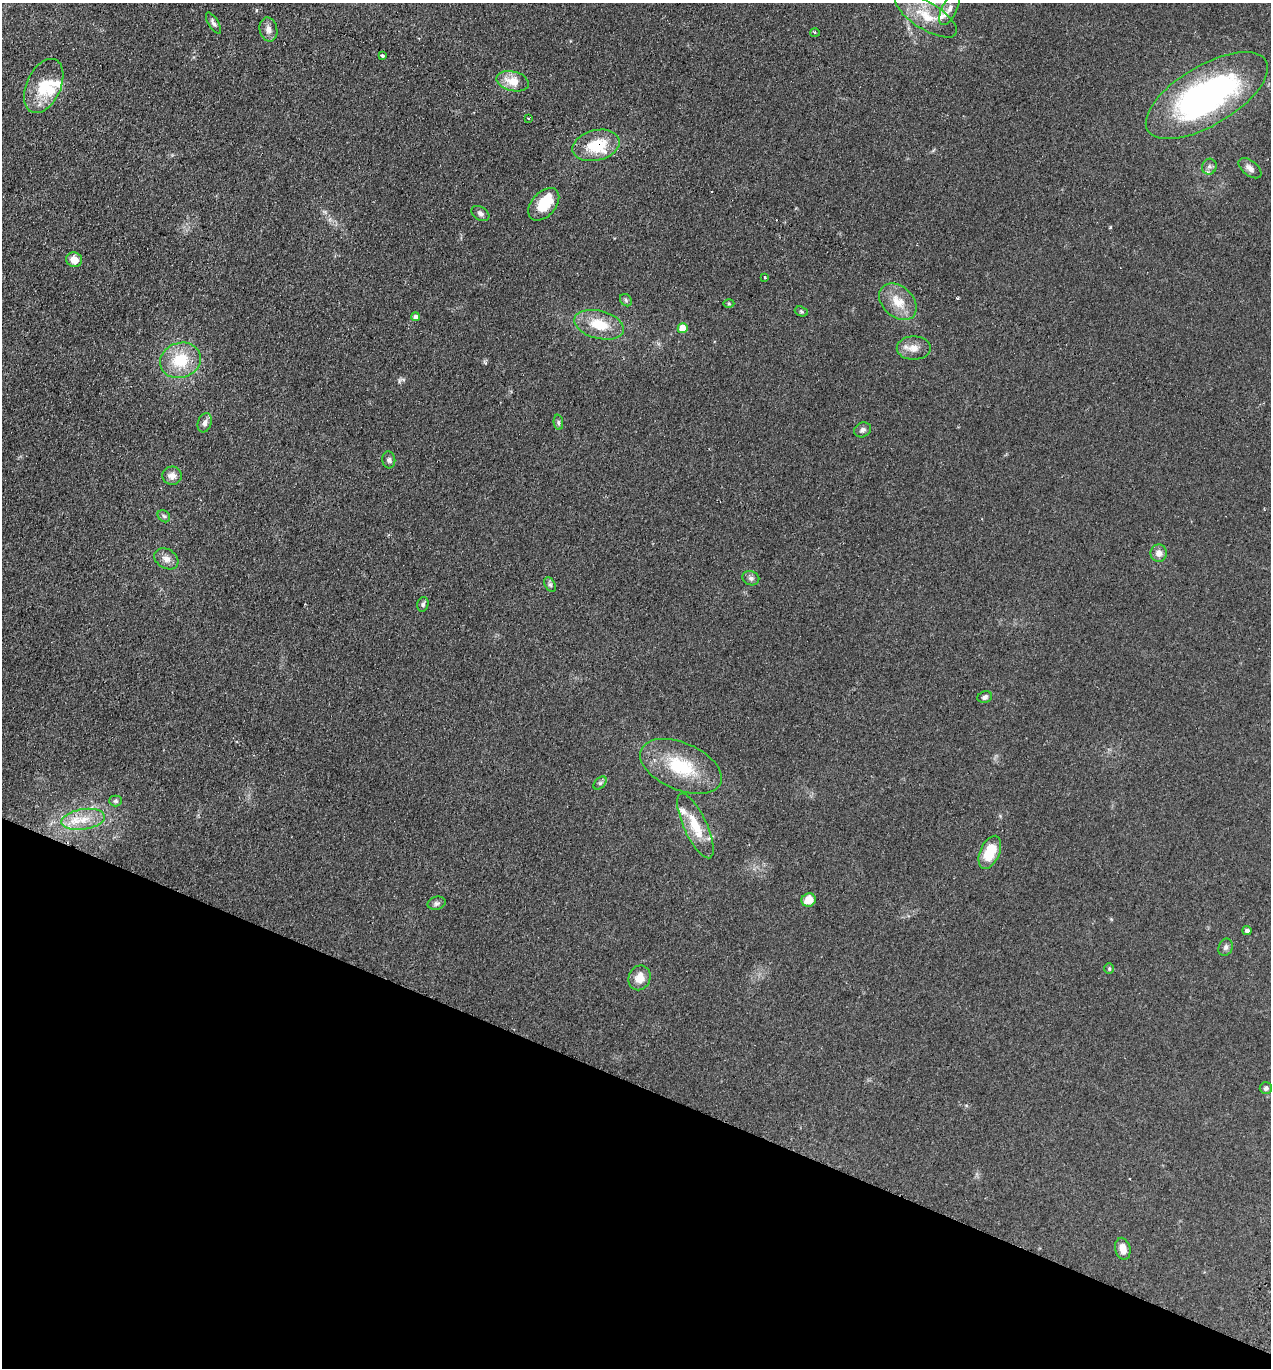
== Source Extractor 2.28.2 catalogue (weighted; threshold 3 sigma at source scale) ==
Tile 15 of 4 x 4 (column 3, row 4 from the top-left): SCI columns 2731-3999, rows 24-1389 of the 5591 x 5514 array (HDU 1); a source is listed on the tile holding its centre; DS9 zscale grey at full resolution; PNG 1273 x 1370 px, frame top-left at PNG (2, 3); each listed source drawn as its Kron ellipse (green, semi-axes under 4 px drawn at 4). Shown black and unused: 21% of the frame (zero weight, under 2 of 3 exposures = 3% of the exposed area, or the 3 px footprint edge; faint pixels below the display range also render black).
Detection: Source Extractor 2.28.2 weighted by HDU 2 'WHT'; one run over the whole footprint, this tile lists its part. Background 0.098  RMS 0.01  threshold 0.0465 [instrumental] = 3 sigma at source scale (4.5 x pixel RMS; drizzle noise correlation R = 1.50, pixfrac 1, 0.05/0.05 arcsec/px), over >= 5 px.
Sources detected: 61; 1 inside a brighter object's white glare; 2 cosmic-ray / hot-pixel residue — neither listed nor drawn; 6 inside a brighter listed object's ellipse — not listed separately; the other 52 listed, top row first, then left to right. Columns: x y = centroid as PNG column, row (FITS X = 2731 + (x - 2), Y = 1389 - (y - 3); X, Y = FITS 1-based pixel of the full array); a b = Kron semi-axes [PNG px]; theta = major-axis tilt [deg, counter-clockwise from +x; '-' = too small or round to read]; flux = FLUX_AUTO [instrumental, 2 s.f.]
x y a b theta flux
949 9 17 7 64 7.3
926 16 35 13 -31 28
213 23 12 5 -58 3.1
268 29 12 8 -76 5.9
815 33 5 3 - 1.2
382 56 3 3 - 4.4
513 81 16 9 -14 16
44 86 29 17 65 31
1207 96 69 29 31 290
528 118 3 2 - 1.8
596 145 24 15 14 36
1209 167 8 7 - 3.5
1250 168 13 7 -38 5.6
544 204 19 12 49 26
480 213 10 6 -31 3.2
74 260 8 7 - 11
765 277 3 2 - 1.1
626 300 7 5 -48 2.1
898 302 21 15 -43 20
729 304 5 3 - 1.1
801 311 7 4 -19 1.6
415 317 4 4 - 4
599 325 25 14 -14 28
683 328 5 5 - 19
914 348 17 11 0 11
180 360 21 17 18 36
558 422 7 5 -86 2.1
205 423 10 7 72 4.2
863 430 9 7 28 3.5
389 460 8 6 -83 2.8
172 476 9 9 - 6.8
164 516 7 5 -42 2.2
1159 553 8 8 - 6.5
166 559 13 9 -31 6.8
751 578 8 7 - 3.2
550 585 8 5 -62 2.2
423 604 7 5 73 2.6
985 697 7 5 18 2.5
681 766 43 23 -23 57
600 783 8 5 45 2.3
116 801 6 5 - 2
83 819 22 10 8 18
695 826 35 11 -65 26
990 852 17 9 66 29
809 900 7 6 - 14
437 903 9 6 13 3
1247 930 4 4 - 3.4
1226 947 9 7 68 3.1
1109 968 5 4 - 1.3
639 978 12 11 - 12
1266 1088 6 6 - 2.5
1123 1249 11 7 -76 8.8
Overlapping masked pixels (flux is a lower limit): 1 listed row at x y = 596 145
Isophote crosses this tile's border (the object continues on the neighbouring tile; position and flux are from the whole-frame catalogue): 2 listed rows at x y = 949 9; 926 16